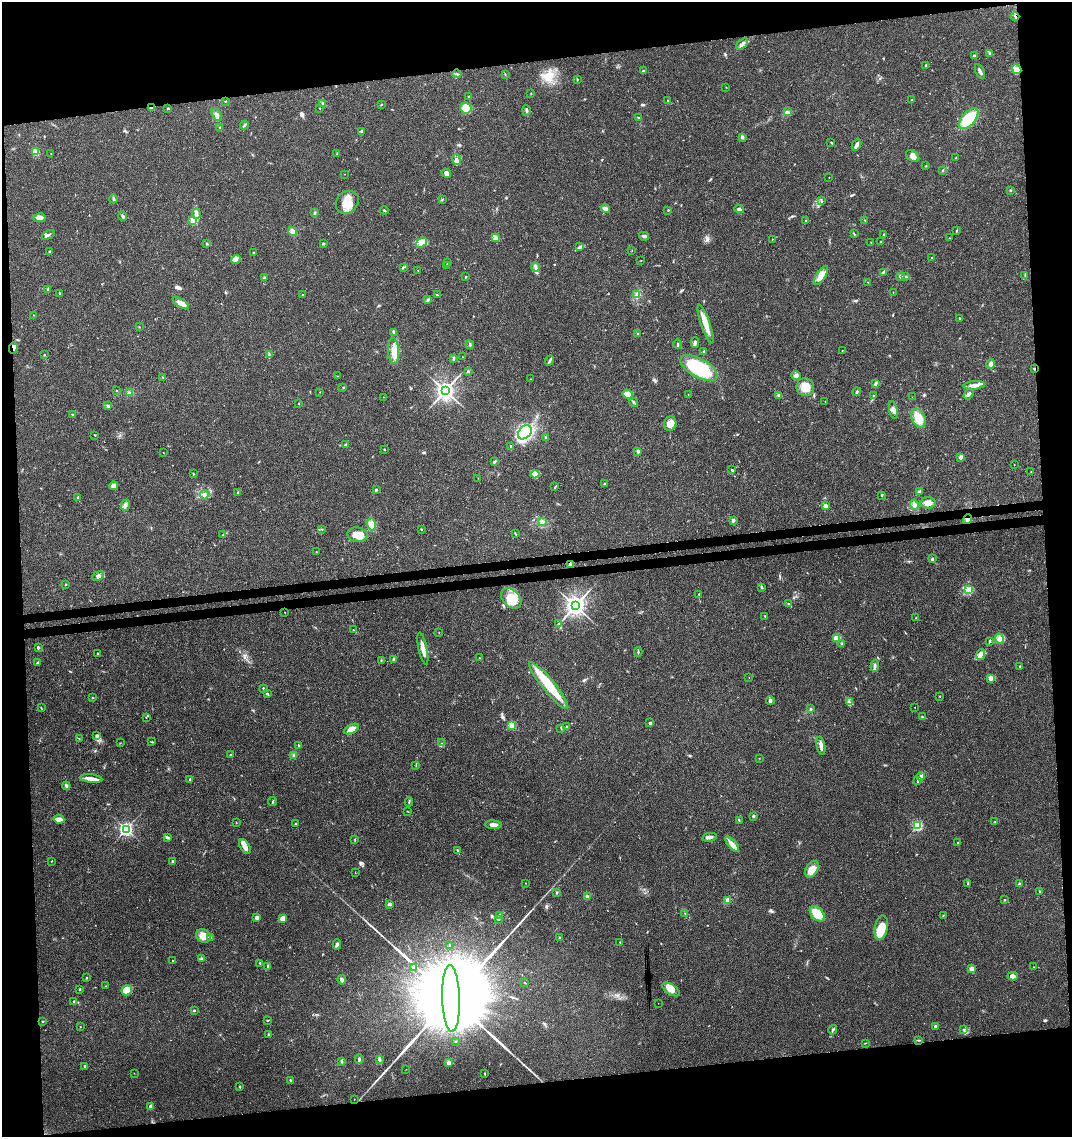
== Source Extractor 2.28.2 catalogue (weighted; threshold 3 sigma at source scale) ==
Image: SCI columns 57-4335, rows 56-4592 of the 4348 x 4649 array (HDU 1 of 3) = the unmasked area's bounding box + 8 px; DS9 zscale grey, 4 x 4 block average (1 PNG px = mean of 4 x 4 image px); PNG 1074 x 1139 px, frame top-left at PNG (2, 2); each listed source drawn as its Kron ellipse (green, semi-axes under 4 px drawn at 4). Shown black and unused: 16% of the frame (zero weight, under 3 of 4 exposures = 5% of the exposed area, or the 3 px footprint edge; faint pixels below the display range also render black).
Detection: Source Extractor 2.28.2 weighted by HDU 2 'WHT'. Background 0.025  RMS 0.0029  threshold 0.013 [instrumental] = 3 sigma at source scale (4.5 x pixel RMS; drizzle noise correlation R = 1.50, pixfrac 1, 0.0396/0.0396 arcsec/px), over >= 5 px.
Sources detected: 374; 2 inside a brighter object's white glare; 4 long thin detections or spike segments (spike, bleed or trail) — neither listed nor drawn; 4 coinciding with a brighter row at this scale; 19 inside a brighter listed object's ellipse — not listed separately; the other 345 listed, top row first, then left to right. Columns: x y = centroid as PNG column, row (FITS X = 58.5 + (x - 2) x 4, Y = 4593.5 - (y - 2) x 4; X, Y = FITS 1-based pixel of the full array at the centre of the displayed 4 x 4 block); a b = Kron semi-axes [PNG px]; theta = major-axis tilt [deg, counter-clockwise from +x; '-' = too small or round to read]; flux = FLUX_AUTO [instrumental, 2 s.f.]
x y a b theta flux
1015 17 4 2 - 2.6
742 44 7 3 41 4.5
990 53 3 2 - 1.8
974 56 3 3 - 2.4
926 66 3 2 - 1.5
1017 69 5 4 - 8.4
643 71 3 2 - 0.86
980 72 8 2 -63 4.7
457 74 4 2 - 1.7
505 74 3 2 - 0.9
577 79 2 2 - 1.2
726 87 2 2 - 0.5
531 93 2 2 - 0.89
468 97 3 2 - 0.82
668 100 2 2 - 0.78
911 100 3 2 - 0.79
225 101 2 2 - 0.83
322 103 3 3 - 1.8
381 105 2 2 - 0.71
151 108 2 2 - 4.4
168 108 3 2 - 1.7
320 108 2 2 - 0.82
466 108 5 5 - 21
526 110 5 2 - 3.4
787 112 2 2 - 0.76
217 114 6 4 -57 5.6
638 118 4 2 - 1.9
969 119 12 6 48 84
244 125 4 2 - 2.1
220 128 2 2 - 1.4
362 131 3 3 - 3.1
742 137 3 3 - 3.7
831 142 2 2 - 0.66
856 145 6 2 63 5.8
35 152 2 2 - 1.7
51 153 2 2 - 0.49
337 154 3 2 - 1.1
913 156 7 5 -38 8.8
956 158 3 2 - 1.8
456 159 6 3 -65 5.8
926 166 2 2 - 0.7
943 170 3 2 - 1.4
446 173 5 4 - 5.8
344 174 2 2 - 0.42
829 177 2 2 - 0.45
1010 190 2 2 - 1
114 199 4 2 - 2.6
442 199 2 2 - 1
821 201 4 2 - 1.5
347 202 12 10 47 29
606 209 4 3 - 5.7
739 209 5 4 - 4
384 210 4 2 - 1.5
668 210 2 2 - 1.1
315 213 4 2 - 2.3
196 214 5 3 - 4.9
123 216 5 3 - 3.4
39 218 6 3 9 10
806 220 2 2 - 0.68
865 220 2 2 - 0.75
193 221 2 2 - 34
957 231 4 2 - 1.3
292 232 5 4 - 9.1
854 234 3 2 - 1
48 235 7 2 30 3.5
883 235 3 2 - 1.1
644 236 5 3 - 4.8
495 237 4 2 - 2.9
949 238 2 2 - 0.56
772 239 2 2 - 0.77
871 242 2 2 - 0.51
881 242 2 2 - 0.79
323 243 2 2 - 1.2
421 243 6 4 40 7.4
207 244 3 2 - 1.5
580 247 3 3 - 2.3
632 250 2 2 - 0.43
50 251 3 2 - 1.5
253 252 2 2 - 0.84
932 257 2 2 - 0.74
236 260 4 2 - 3.2
641 260 2 2 - 0.5
448 263 3 2 - 1
446 265 3 2 - 1.2
403 267 3 2 - 1.7
535 267 4 2 - 3.4
418 270 2 2 - 0.61
883 272 2 2 - 1.6
821 275 11 4 56 20
900 276 3 2 - 1.7
906 276 3 2 - 1.3
1025 276 3 2 - 0.9
465 277 3 2 - 1.3
264 278 3 2 - 2
868 282 2 2 - 0.45
48 290 3 2 - 1.5
893 292 2 2 - 0.51
60 294 2 2 - 1
303 295 2 2 - 1.1
437 295 3 2 - 0.87
637 295 4 3 - 3.7
428 300 3 2 - 1.3
181 303 9 4 -32 13
33 315 2 2 - 0.69
959 318 2 2 - 1.7
706 324 21 4 -71 23
139 327 2 2 - 0.88
394 333 3 2 - 2.1
638 334 2 2 - 4.1
695 343 5 2 - 3.9
678 344 5 2 - 2.7
470 345 4 2 - 2.1
13 348 6 3 86 4.5
393 351 13 5 -86 18
842 351 2 2 - 0.47
703 352 4 2 - 1.5
269 354 4 2 - 2
44 355 2 2 - 0.61
463 357 2 2 - 0.41
454 359 3 2 - 1.5
549 361 5 2 - 3
991 364 4 4 - 6.3
699 368 21 9 -30 120
1034 369 2 2 - 1.2
468 371 2 2 - 3.6
796 375 5 4 - 4.6
337 376 2 2 - 0.52
163 377 2 2 - 0.93
531 379 2 2 - 0.46
875 384 4 2 - 3.6
974 385 11 4 6 11
343 387 2 2 - 0.64
805 387 9 8 - 24
116 390 2 2 - 1
445 391 4 4 - 620
320 392 2 2 - 0.53
857 392 4 2 - 2
129 393 3 3 - 2.3
627 394 5 4 - 12
688 394 2 2 - 0.56
969 394 6 3 55 4.6
779 395 3 3 - 2.2
873 395 2 2 - 0.54
383 397 2 2 - 0.44
912 397 2 2 - 0.26
825 401 2 2 - 0.45
633 402 4 2 - 2.5
299 403 2 2 - 1.3
108 406 3 2 - 3.2
893 410 9 3 -78 6.5
72 414 2 2 - 1.3
918 418 10 6 -64 28
670 424 7 6 - 15
525 432 8 5 46 210
95 435 3 2 - 1.1
546 437 2 2 - 2.8
346 444 3 2 - 1.9
511 446 2 2 - 3.4
385 449 2 2 - 0.96
638 451 3 2 - 3.9
163 452 2 2 - 0.46
961 457 4 2 - 6.5
495 461 4 2 - 2.2
1014 464 2 2 - 0.58
732 470 3 2 - 1.4
1031 472 2 2 - 0.59
193 474 2 2 - 0.86
535 474 4 2 - 4.1
478 478 2 2 - 0.41
604 484 2 2 - 2.9
113 486 4 3 - 11
555 487 3 2 - 1.2
376 490 2 2 - 5.8
919 491 3 2 - 1.8
237 493 3 2 - 1.3
204 495 5 3 - 3.8
882 495 3 2 - 1.2
78 497 3 2 - 1.3
928 503 8 5 4 12
126 505 5 3 - 4.9
914 505 5 3 - 8
825 506 4 3 - 6
967 519 5 4 - 6
733 520 2 2 - 7.6
542 522 4 3 - 3.8
371 524 6 4 -71 12
322 529 2 2 - 0.63
422 530 2 2 - 0.58
223 534 3 2 - 0.74
516 534 2 2 - 0.74
357 535 10 7 -9 19
316 552 2 2 - 0.5
932 559 2 2 - 3.6
570 564 2 2 - 6
98 576 6 4 22 6.4
66 584 2 2 - 0.98
761 587 3 2 - 2.2
968 589 2 2 - 2.2
699 594 2 2 - 1
511 598 12 8 -44 28
789 604 4 2 - 2.1
575 606 3 3 - 890
285 612 2 2 - 0.64
765 616 2 2 - 1.2
916 618 2 2 - 0.92
559 624 4 2 - 1.9
354 630 2 2 - 0.5
439 633 2 2 - 0.66
837 638 2 2 - 39
1000 638 5 4 - 7.9
990 641 3 2 - 1.2
842 644 2 2 - 0.92
38 647 2 2 - 6
423 649 16 3 -78 14
638 652 4 2 - 1.7
97 653 3 2 - 0.98
981 654 5 4 - 6.8
479 658 2 2 - 0.81
394 659 3 2 - 4
381 660 2 2 - 0.9
38 663 4 3 - 3.5
875 666 5 3 - 4.2
1020 666 2 2 - 1
749 677 2 2 - 0.45
991 679 4 3 - 3.6
549 686 30 6 -51 63
263 688 2 2 - 2
267 694 2 2 - 1.9
940 696 2 2 - 0.79
92 697 2 2 - 0.78
770 700 4 2 - 3.9
849 702 4 3 - 3.2
915 707 2 2 - 0.46
41 708 2 2 - 0.81
810 709 3 2 - 2.7
146 717 2 2 - 0.47
923 717 3 2 - 1.3
650 723 2 2 - 4.5
512 725 2 2 - 52
567 727 2 2 - 0.69
561 728 3 2 - 1.2
351 729 8 3 27 16
97 736 3 2 - 2.5
79 738 2 2 - 0.78
152 742 3 2 - 1.4
120 743 2 2 - 0.41
442 743 2 2 - 0.58
299 745 3 2 - 1.6
821 746 9 3 -78 6.1
230 755 3 2 - 1.8
293 756 4 2 - 2.2
759 758 2 2 - 0.47
416 765 2 2 - 0.91
921 777 4 3 - 6.5
91 779 11 3 -7 14
190 779 2 2 - 2.7
917 781 4 3 - 2.4
66 786 4 2 - 5.4
272 802 4 2 - 1.5
409 802 4 2 - 1.7
407 811 2 2 - 0.53
753 816 2 2 - 5
59 819 5 4 - 7.4
739 820 2 2 - 0.78
995 821 2 2 - 0.92
236 823 2 2 - 0.69
295 824 2 2 - 0.99
493 825 8 3 -3 9.1
917 826 3 3 - 92
126 829 3 3 - 310
168 837 2 2 - 1.4
709 837 7 3 10 4.7
355 840 3 2 - 1
957 842 2 2 - 0.66
732 844 9 4 -48 9.6
245 847 8 4 -60 9.5
457 850 3 2 - 2.2
51 861 2 2 - 0.65
173 861 2 2 - 2.1
812 869 9 6 59 21
355 873 2 2 - 0.56
525 883 2 2 - 0.46
968 884 4 2 - 2
1020 884 4 3 - 3.3
556 892 2 2 - 1.6
1040 892 2 2 - 0.75
587 897 3 2 - 2.6
1004 900 3 2 - 1.2
727 901 2 2 - 1.5
389 904 4 3 - 2.4
685 914 3 2 - 0.87
817 914 9 6 -49 36
500 915 3 2 - 7.7
943 916 2 2 - 0.96
257 917 3 2 - 7.8
283 919 4 4 - 13
498 919 2 2 - 1.2
881 928 12 6 80 30
203 936 7 6 - 19
560 937 2 2 - 0.89
211 938 4 2 - 2.2
620 942 2 2 - 1.2
337 944 5 3 - 3.5
450 946 3 2 - 2.6
201 958 3 2 - 1.8
173 961 2 2 - 2.7
260 963 3 2 - 1.4
268 966 3 2 - 1.7
1034 967 2 2 - 0.42
413 968 2 2 - 6.1
972 969 4 3 - 7.9
1013 976 5 3 - 5.9
86 978 2 2 - 0.66
342 980 5 3 - 6.4
525 983 3 2 - 1
106 986 4 2 - 1.2
80 989 2 2 - 1.6
671 989 10 5 -32 14
127 990 5 5 - 26
451 998 33 9 -88 89000
73 1001 2 2 - 0.98
658 1003 2 2 - 0.33
194 1011 2 2 - 2.7
43 1021 3 2 - 1.2
267 1021 2 2 - 1.1
935 1026 2 2 - 2.3
80 1027 2 2 - 0.64
833 1030 5 2 - 2.4
964 1030 3 2 - 1.7
268 1035 3 2 - 1.3
919 1040 2 2 - 0.78
455 1041 2 2 - 1.8
865 1043 2 2 - 0.8
359 1059 4 3 - 2.6
379 1059 3 2 - 1.9
342 1062 3 2 - 2.2
449 1063 3 3 - 5.7
85 1066 3 2 - 2.5
406 1069 2 2 - 0.42
134 1073 2 2 - 0.38
485 1074 2 2 - 0.55
290 1080 2 2 - 2.3
240 1086 2 2 - 1.8
354 1099 2 2 - 0.35
151 1107 2 2 - 15
Overlapping masked pixels (flux is a lower limit): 5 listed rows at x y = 1015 17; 151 108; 13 348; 1034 369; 967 519
Diffuse or blended objects may show on this block-average render without a row.